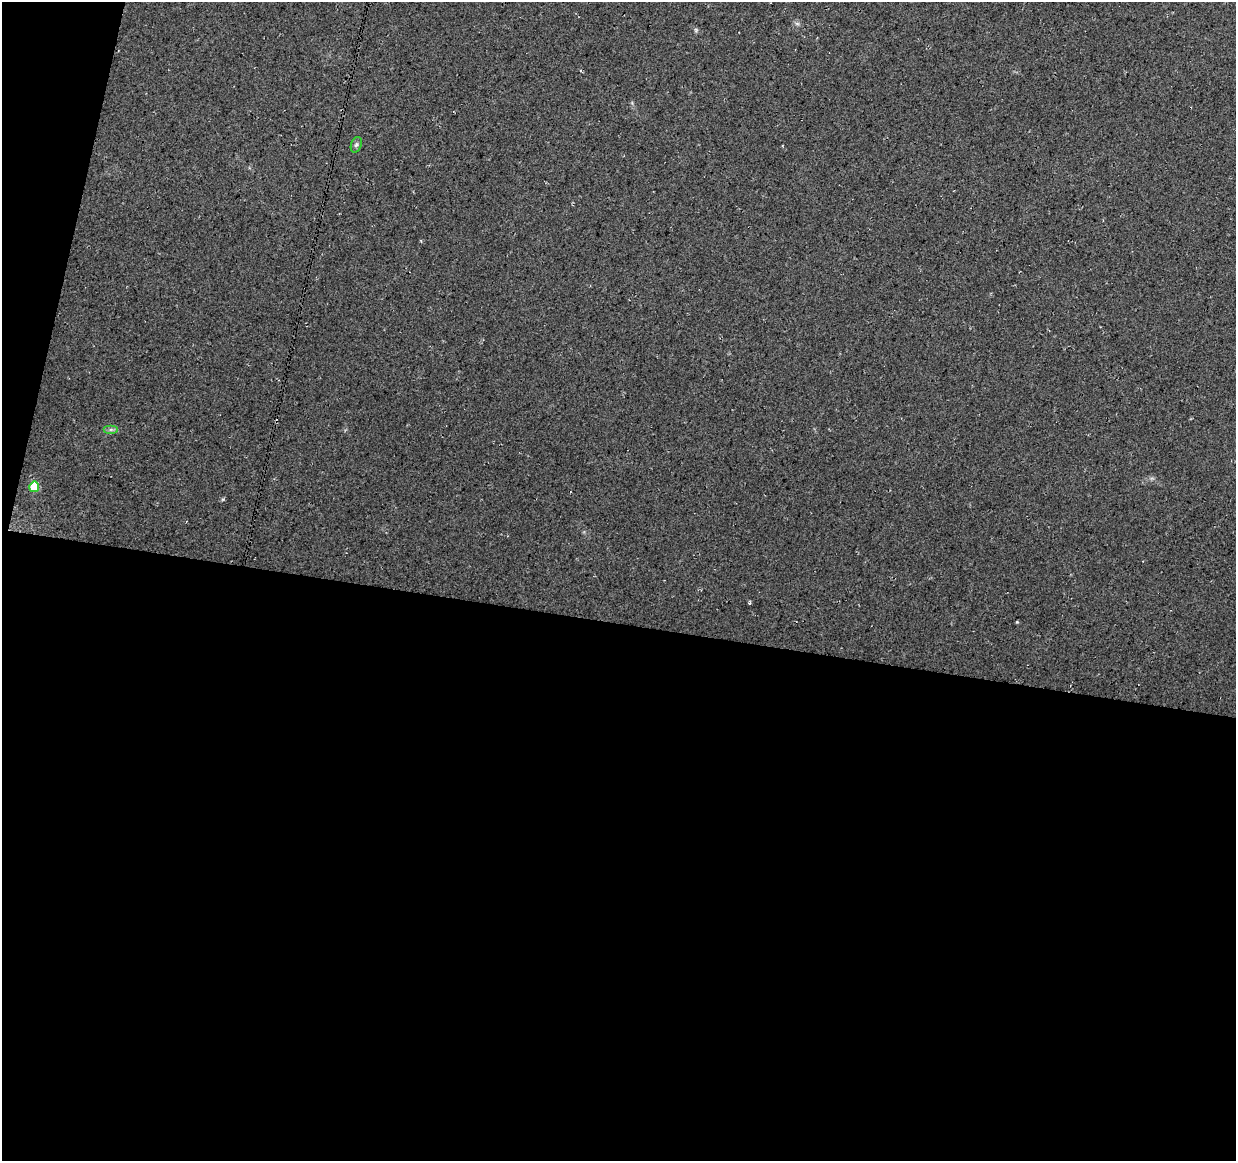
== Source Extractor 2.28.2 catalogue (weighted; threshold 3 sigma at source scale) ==
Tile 13 of 4 x 4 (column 1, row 4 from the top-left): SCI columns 1-1234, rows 226-1384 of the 4944 x 5147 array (HDU 1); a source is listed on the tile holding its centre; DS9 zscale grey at full resolution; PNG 1238 x 1163 px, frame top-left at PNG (2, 2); each listed source drawn as its Kron ellipse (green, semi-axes under 4 px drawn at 4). Shown black and unused: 49% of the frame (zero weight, under 3 of 4 exposures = <1% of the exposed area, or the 3 px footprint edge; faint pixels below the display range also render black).
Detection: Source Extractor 2.28.2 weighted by HDU 2 'WHT'; one run over the whole footprint, this tile lists its part. Background 0.0376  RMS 0.01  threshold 0.0463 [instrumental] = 3 sigma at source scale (4.5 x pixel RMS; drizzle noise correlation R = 1.50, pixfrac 1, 0.0396/0.0396 arcsec/px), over >= 5 px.
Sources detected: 3; all 3 listed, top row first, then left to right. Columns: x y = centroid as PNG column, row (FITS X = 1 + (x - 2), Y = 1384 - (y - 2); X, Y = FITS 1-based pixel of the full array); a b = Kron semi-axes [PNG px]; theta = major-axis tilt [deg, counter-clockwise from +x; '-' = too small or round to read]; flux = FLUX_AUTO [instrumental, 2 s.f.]
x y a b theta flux
356 145 8 5 70 2.5
111 429 7 4 0 2.4
34 487 5 5 - 34